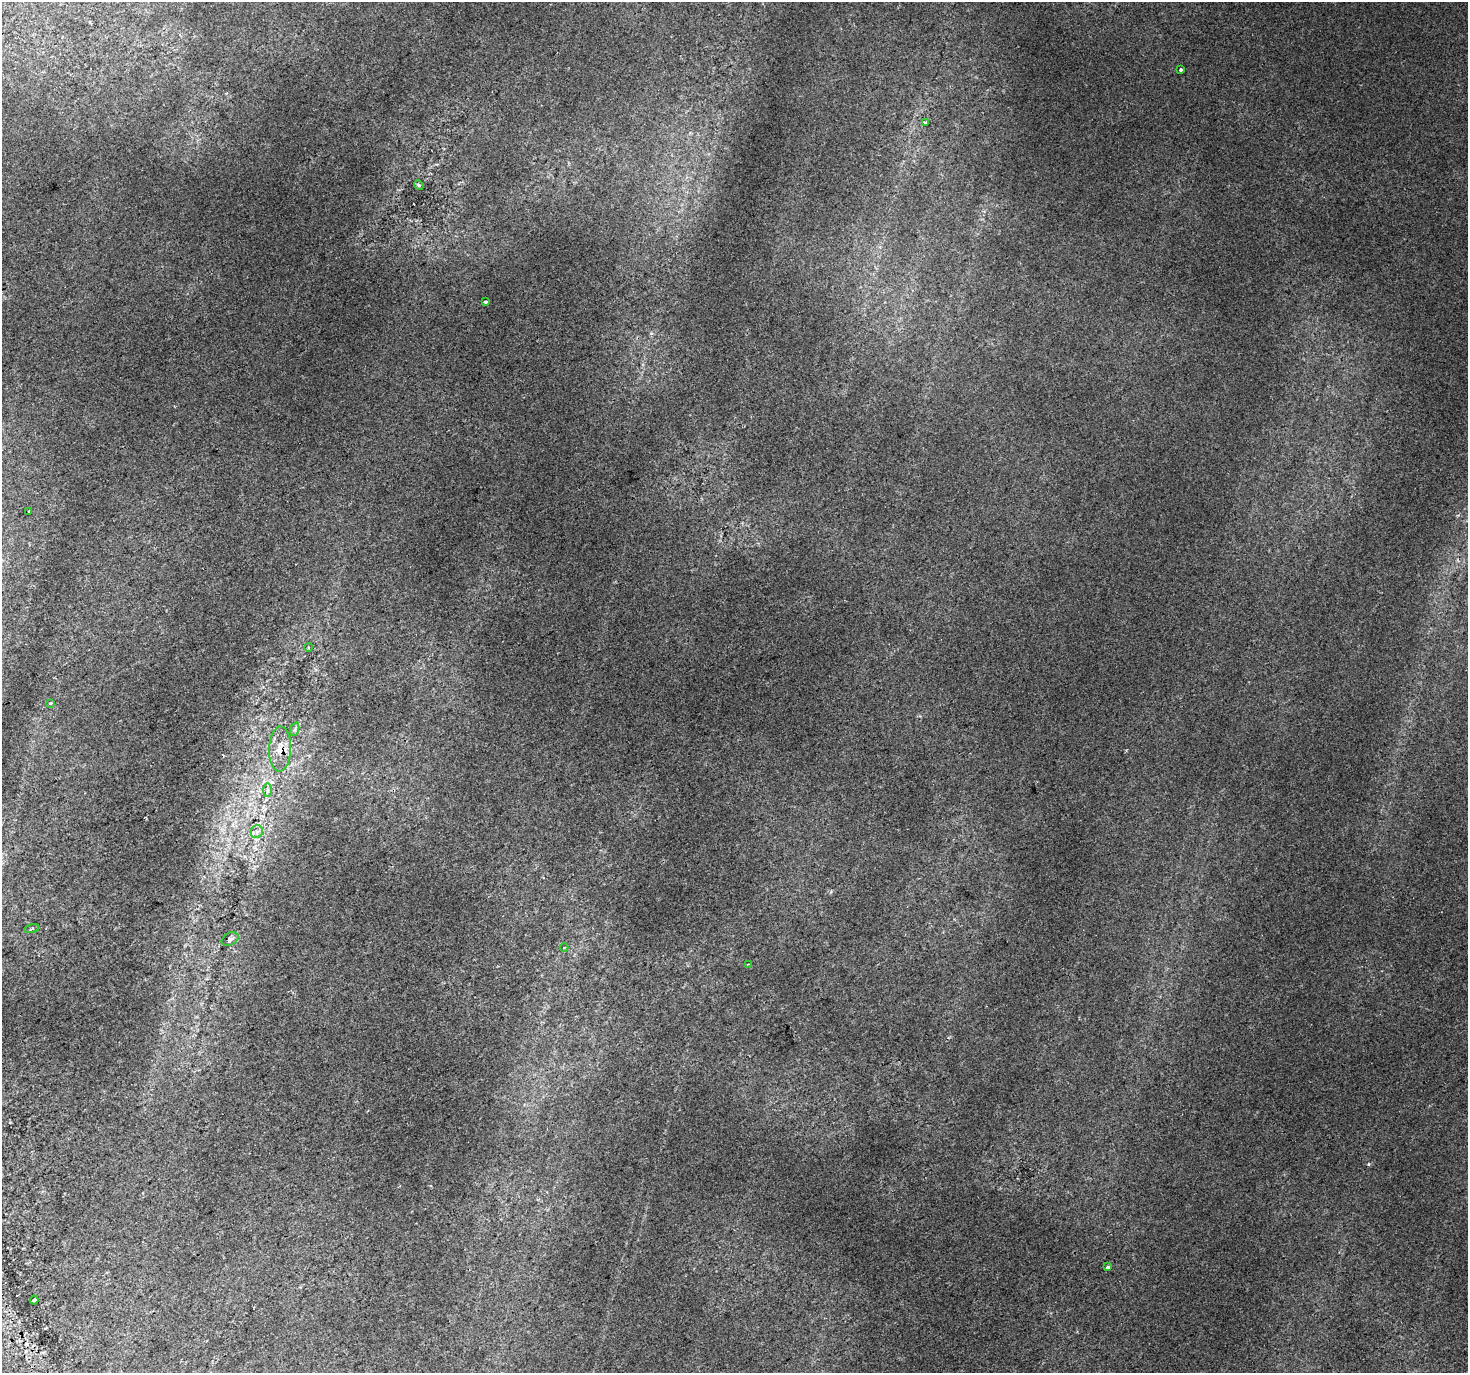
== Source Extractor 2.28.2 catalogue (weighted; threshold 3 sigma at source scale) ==
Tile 7 of 4 x 4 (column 3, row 2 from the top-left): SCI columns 2975-4440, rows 2939-4309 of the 5943 x 5816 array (HDU 1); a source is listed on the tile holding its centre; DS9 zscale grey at full resolution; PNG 1470 x 1375 px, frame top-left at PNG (2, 2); each listed source drawn as its Kron ellipse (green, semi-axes under 4 px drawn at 4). Shown black and unused: <1% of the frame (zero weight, under 2 of 3 exposures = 3% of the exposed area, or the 3 px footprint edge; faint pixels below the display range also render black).
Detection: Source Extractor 2.28.2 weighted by HDU 2 'WHT'; one run over the whole footprint, this tile lists its part. Background 0.00701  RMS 0.0058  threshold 0.0261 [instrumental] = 3 sigma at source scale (4.5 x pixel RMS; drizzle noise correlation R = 1.50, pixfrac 1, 0.0396/0.0396 arcsec/px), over >= 5 px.
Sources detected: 18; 1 inside a brighter listed object's ellipse — not listed separately; the other 17 listed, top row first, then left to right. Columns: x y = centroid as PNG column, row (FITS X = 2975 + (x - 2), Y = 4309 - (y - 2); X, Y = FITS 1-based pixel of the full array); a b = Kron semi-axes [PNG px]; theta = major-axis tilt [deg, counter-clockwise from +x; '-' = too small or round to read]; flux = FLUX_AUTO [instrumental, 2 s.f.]
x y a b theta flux
1181 70 4 3 - 2.5
925 123 3 3 - 1.7
419 185 5 4 - 0.64
485 302 3 3 - 4.4
29 512 3 3 - 3.1
308 647 4 3 - 0.6
50 704 3 3 - 3.9
295 729 7 4 71 1.1
280 749 22 11 88 8.5
267 790 7 4 90 1.2
257 832 6 6 - 2
32 929 7 3 13 0.67
230 939 9 6 28 1.7
564 948 4 3 - 0.49
748 964 2 2 - 0.45
1108 1267 4 3 - 1.5
34 1300 4 3 - 0.68
Overlapping masked pixels (flux is a lower limit): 1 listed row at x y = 280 749
Unlisted compact peaks at least as high as the median listed source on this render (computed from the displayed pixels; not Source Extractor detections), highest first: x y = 1368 1164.